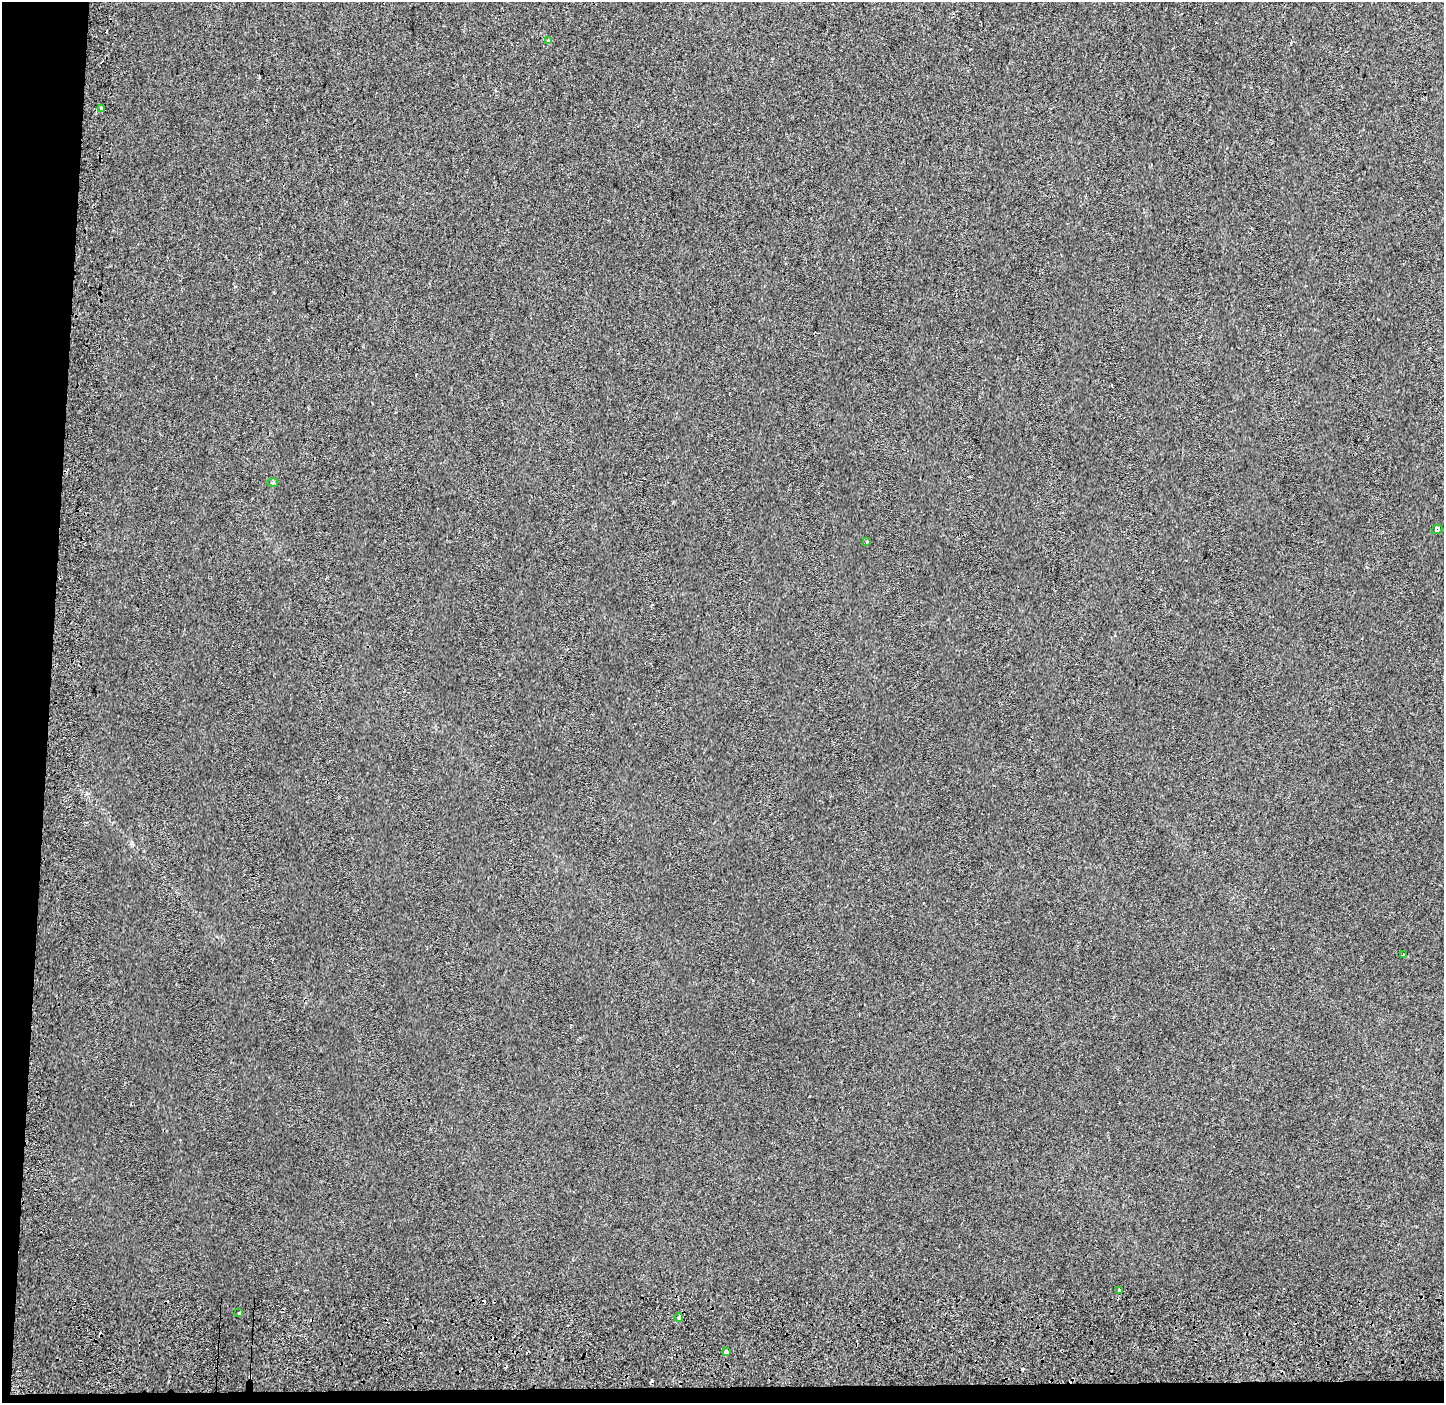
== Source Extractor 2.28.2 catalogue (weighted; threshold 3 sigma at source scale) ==
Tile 7 of 3 x 3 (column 1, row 3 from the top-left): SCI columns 34-1475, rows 286-1686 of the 4400 x 4773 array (HDU 1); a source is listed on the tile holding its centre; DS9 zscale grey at full resolution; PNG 1446 x 1405 px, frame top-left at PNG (2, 2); each listed source drawn as its Kron ellipse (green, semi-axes under 4 px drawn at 4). Shown black and unused: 4% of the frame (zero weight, under 2 of 3 exposures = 6% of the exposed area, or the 3 px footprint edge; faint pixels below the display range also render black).
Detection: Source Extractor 2.28.2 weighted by HDU 2 'WHT'; one run over the whole footprint, this tile lists its part. Background 0.0299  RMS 0.007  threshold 0.0315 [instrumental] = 3 sigma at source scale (4.5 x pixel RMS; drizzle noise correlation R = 1.50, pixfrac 1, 0.0396/0.0396 arcsec/px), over >= 5 px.
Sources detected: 16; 6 cosmic-ray / hot-pixel residue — neither listed nor drawn; the other 10 listed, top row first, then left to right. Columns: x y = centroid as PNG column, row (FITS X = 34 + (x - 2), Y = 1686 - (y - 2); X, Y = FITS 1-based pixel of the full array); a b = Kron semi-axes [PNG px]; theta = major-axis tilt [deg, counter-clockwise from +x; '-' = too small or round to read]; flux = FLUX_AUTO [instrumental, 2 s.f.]
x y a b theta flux
549 41 4 3 - 6
101 108 3 3 - 2.7
273 482 5 3 - 0.73
1437 529 5 4 - 10
867 542 3 3 - 1.6
1403 955 4 3 - 1.5
1119 1290 4 3 - 3.4
239 1313 3 3 - 1.2
679 1317 4 3 - 7.6
726 1352 4 3 - 16
Overlapping masked pixels (flux is a lower limit): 2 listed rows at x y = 679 1317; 726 1352